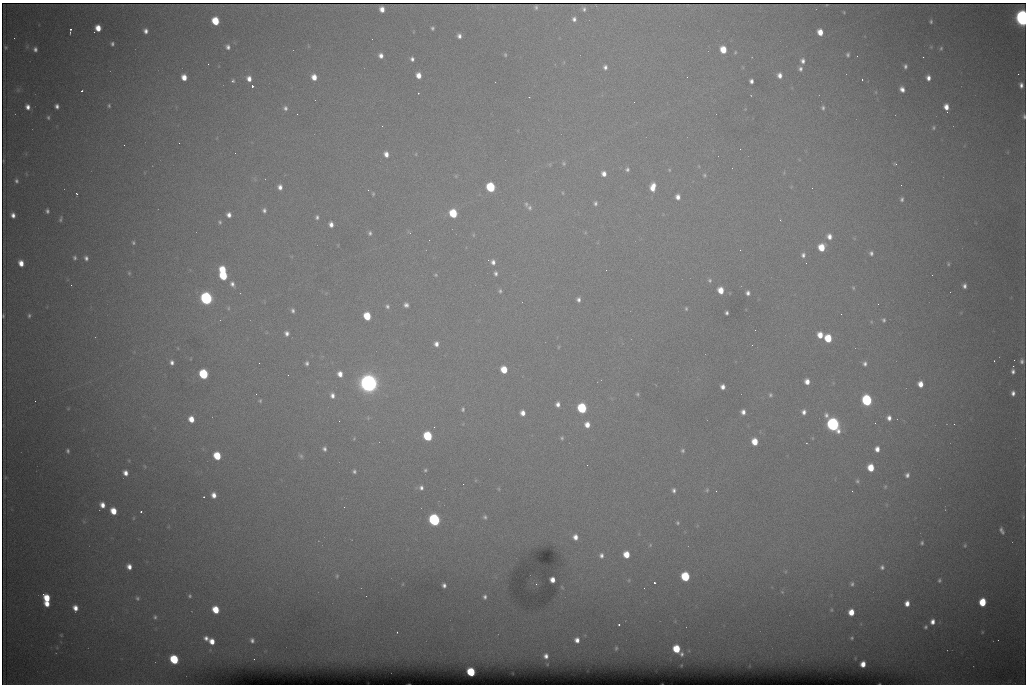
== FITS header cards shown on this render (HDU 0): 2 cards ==
NAXIS1  =                 1024 /fastest changing axis
NAXIS2  =                  682 /next to fastest changing axis

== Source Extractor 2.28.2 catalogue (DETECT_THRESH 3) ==
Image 1024 x 682 px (HDU 0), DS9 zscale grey, 1 PNG px = 1 image px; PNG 1028 x 686 px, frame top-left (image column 1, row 682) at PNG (2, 3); no overlay
Background 6570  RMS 54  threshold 163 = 3 sigma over >= 5 px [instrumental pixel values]
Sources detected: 268; all 268 listed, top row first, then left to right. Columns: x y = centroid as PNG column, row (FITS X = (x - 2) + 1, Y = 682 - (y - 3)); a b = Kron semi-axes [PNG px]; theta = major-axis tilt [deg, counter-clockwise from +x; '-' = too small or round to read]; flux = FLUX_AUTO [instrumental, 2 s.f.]
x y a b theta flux
536 7 4 3 - 3.8e+03
382 9 5 5 - 2.9e+04
584 9 4 3 - 8.0e+03
844 12 3 2 - 3.1e+03
1022 18 9 6 -81 1.8e+06
574 19 5 5 - 1.3e+04
215 21 6 5 - 1.3e+05
931 21 4 3 - 5.7e+03
98 28 6 5 - 5.0e+04
432 28 4 3 - 6.6e+03
70 30 6 3 80 8.4e+03
146 31 5 4 - 1.6e+04
820 32 6 5 - 4.6e+04
459 36 5 4 - 1.5e+04
112 44 4 3 - 8.0e+03
5 47 4 3 - 4.9e+03
228 47 5 5 - 1.2e+04
941 48 6 4 73 5.8e+03
35 49 5 4 - 1.2e+04
723 50 6 5 - 7.3e+04
735 52 5 4 - 3.8e+03
505 55 5 4 - 4.7e+03
848 55 5 4 - 7.4e+03
381 56 5 5 - 1.9e+04
857 56 2 2 - 1.5e+03
923 57 2 2 - 2.3e+03
412 59 5 4 - 1.1e+04
803 61 6 5 - 1.4e+04
208 64 3 2 - 3.2e+03
905 66 4 3 - 8.9e+03
605 67 6 5 - 1.3e+04
800 69 6 5 - 1.1e+04
1018 74 2 2 - 1.4e+04
418 75 5 5 - 3.4e+04
780 75 6 5 - 2.1e+04
184 77 5 5 - 3.9e+04
314 77 6 5 - 3.8e+04
928 78 5 4 - 2.0e+04
249 79 6 5 - 2.5e+04
862 79 3 2 - 4.9e+03
233 81 5 4 - 6.1e+03
751 81 4 4 - 1.3e+04
1021 85 5 4 - 1.6e+04
252 86 3 3 - 9.4e+04
902 89 5 5 - 2.0e+04
18 90 7 6 - 7.7e+03
82 91 3 2 - 7.1e+03
876 92 6 4 -89 3.6e+03
529 97 2 2 - 2.3e+03
57 106 5 4 - 1.3e+04
109 106 5 4 - 5.9e+03
28 107 6 5 - 2.1e+04
946 107 6 4 -80 3.2e+04
285 108 6 6 - 1.1e+04
823 108 5 4 - 7.5e+03
947 112 2 2 - 3.3e+03
1024 116 6 4 -82 7.1e+03
48 117 5 4 - 5.8e+03
382 126 2 2 - 1.8e+03
933 128 5 4 - 6.0e+03
179 143 2 2 - 3.6e+03
124 145 2 2 - 1.7e+03
740 149 3 2 - 2.8e+03
386 154 6 5 - 2.4e+04
416 154 5 3 - 3.2e+03
564 163 6 6 - 6.3e+03
895 164 5 4 - 4.2e+03
627 169 6 5 - 9.4e+03
669 170 5 4 - 3.8e+03
604 174 6 6 - 2.2e+04
704 175 5 5 - 5.7e+03
16 181 5 4 - 9.0e+03
901 185 2 2 - 1.6e+03
280 187 5 4 - 1.8e+04
491 187 6 5 - 3.0e+05
653 187 9 6 79 4.7e+04
812 188 2 2 - 3.4e+03
368 190 3 2 - 9.1e+03
563 193 5 3 - 3.8e+03
76 194 3 2 - 4.6e+03
373 194 5 4 - 4.5e+03
678 197 5 5 - 2.1e+04
902 199 5 4 - 8.5e+03
595 203 6 5 - 8.8e+03
526 204 7 6 - 8.6e+03
529 208 7 6 - 1.1e+04
264 210 5 5 - 1.0e+04
47 211 4 4 - 8.9e+03
453 213 6 5 - 1.7e+05
13 215 5 4 - 1.9e+04
229 215 5 4 - 1.8e+04
317 217 6 4 85 8.4e+03
61 219 7 4 71 6.7e+03
780 220 3 3 - 3.3e+03
220 222 5 4 - 5.2e+03
331 224 5 4 - 2.0e+04
409 232 7 3 -37 4.5e+03
370 233 6 5 - 8.5e+03
473 235 6 4 90 4.4e+03
829 236 7 6 - 2.5e+04
133 242 4 4 - 5.9e+03
821 247 6 5 - 8.4e+04
871 253 5 5 - 1.0e+04
803 255 7 6 - 1.4e+04
75 258 5 4 - 7.6e+03
86 258 6 5 - 1.3e+04
493 262 8 7 - 2.0e+04
21 263 6 5 - 3.6e+04
948 264 5 4 - 4.8e+03
223 270 6 5 - 1.1e+05
129 273 5 5 - 5.4e+03
496 273 6 5 - 1.0e+04
435 275 5 4 - 4.1e+03
223 276 6 5 - 1.8e+05
710 280 6 6 - 8.0e+03
232 284 7 5 -70 1.5e+04
71 285 2 2 - 7.3e+03
964 286 5 4 - 1.3e+04
853 288 6 4 -69 4.9e+03
721 290 6 5 - 5.5e+04
500 291 6 5 - 7.5e+03
748 293 5 4 - 1.3e+04
206 298 7 6 - 1.0e+06
578 299 4 4 - 1.2e+04
406 305 5 4 - 1.4e+04
387 306 6 5 - 9.3e+03
228 308 5 3 - 4.1e+03
686 309 5 4 - 4.8e+03
293 310 5 4 - 9.6e+03
727 313 4 3 - 8.3e+03
841 314 2 2 - 2.3e+03
29 315 5 4 - 6.5e+03
3 316 4 2 - 3.9e+03
367 316 6 5 - 1.2e+05
884 320 5 4 - 6.9e+03
755 330 2 2 - 1.6e+03
287 333 6 5 - 1.5e+04
820 335 6 5 - 4.6e+04
828 338 6 5 - 1.2e+05
436 344 6 5 - 1.9e+04
752 345 3 2 - 4.4e+03
558 347 5 3 - 3.2e+03
1014 360 2 2 - 2.1e+03
994 361 2 2 - 2.6e+03
1022 361 7 5 88 1.1e+04
172 362 5 4 - 1.3e+04
259 363 2 2 - 1.7e+03
307 363 6 5 - 9.7e+03
865 364 6 5 - 1.1e+04
1013 366 2 2 - 2.2e+04
504 370 6 5 - 8.1e+04
1013 371 5 4 - 1.2e+04
203 374 6 5 - 3.4e+05
340 374 6 5 - 3.1e+04
288 375 2 2 - 1.5e+03
807 382 6 5 - 3.0e+04
369 383 10 9 - 2.5e+06
920 384 5 5 - 3.6e+04
723 387 5 4 - 1.9e+04
1013 393 6 4 -87 1.6e+04
256 394 2 2 - 1.7e+03
637 394 5 4 - 5.4e+03
332 395 8 7 - 2.2e+04
770 395 6 6 - 8.0e+03
867 400 7 6 - 5.1e+05
35 401 2 2 - 1.4e+03
260 401 5 4 - 5.3e+03
558 404 5 4 - 1.7e+04
582 408 6 5 - 3.4e+05
463 409 5 4 - 6.4e+03
743 412 5 4 - 1.8e+04
804 412 7 5 87 1.8e+04
523 413 5 4 - 2.5e+04
889 418 6 5 - 1.8e+04
191 419 6 5 - 4.5e+04
875 423 2 2 - 2.0e+03
833 424 8 6 -61 1.1e+06
954 424 2 2 - 9.4e+03
587 425 6 5 - 3.3e+04
428 436 6 5 - 2.8e+05
354 438 5 4 - 4.1e+03
562 438 5 4 - 6.0e+03
755 442 6 5 - 6.6e+04
806 443 3 2 - 1.9e+03
324 449 6 5 - 1.1e+04
877 449 6 5 - 2.5e+04
683 450 5 5 - 6.7e+03
68 451 5 4 - 7.3e+03
217 456 6 5 - 1.3e+05
301 456 8 6 -61 8.3e+03
587 465 2 2 - 3.3e+03
144 466 6 3 -69 3.6e+03
871 468 6 5 - 8.4e+04
425 470 4 4 - 5.3e+03
354 471 4 4 - 8.1e+03
125 473 6 5 - 2.5e+04
907 475 6 5 - 1.3e+04
5 477 3 2 - 3.1e+03
857 481 7 5 -89 7.6e+03
885 487 7 5 64 5.8e+03
421 488 6 5 - 1.2e+04
499 489 5 3 - 3.7e+03
674 490 5 4 - 1.0e+04
707 490 6 5 - 6.0e+03
716 491 2 2 - 2.3e+03
852 491 2 2 - 2.0e+03
214 495 6 5 - 2.8e+04
204 497 3 2 - 5.8e+03
102 505 6 5 - 2.9e+04
344 507 3 2 - 4.2e+03
113 511 6 5 - 6.7e+04
141 512 3 2 - 7.5e+03
485 517 6 5 - 7.4e+03
133 518 6 3 88 4.1e+03
434 520 7 6 - 8.2e+05
677 523 4 4 - 5.5e+03
1002 530 7 4 -65 1.2e+04
575 537 5 5 - 2.5e+04
922 543 5 4 - 6.7e+03
650 545 6 3 47 4.1e+03
965 545 5 4 - 4.5e+03
626 554 6 5 - 6.3e+04
601 555 6 5 - 1.4e+04
129 567 5 5 - 2.6e+04
882 567 7 6 - 1.2e+04
337 576 6 4 69 5.4e+03
685 576 6 5 - 2.5e+05
552 580 5 4 - 2.9e+04
629 580 5 3 - 4.0e+03
939 580 5 4 - 6.4e+03
654 583 3 3 - 9.6e+04
403 584 5 3 - 3.4e+03
852 584 6 5 - 8.0e+03
444 585 6 5 - 1.4e+04
562 587 6 3 -53 3.3e+03
782 592 5 3 - 3.3e+03
43 594 3 2 - 1.1e+04
190 596 4 4 - 5.6e+03
485 597 7 6 - 1.4e+04
47 598 6 5 - 8.2e+04
137 598 6 5 - 7.4e+03
982 602 6 5 - 1.3e+05
907 603 5 4 - 2.8e+04
47 604 5 5 - 3.9e+04
75 608 6 5 - 3.0e+04
216 610 6 5 - 9.1e+04
831 610 5 3 - 3.8e+03
851 612 6 5 - 5.3e+04
155 617 6 5 - 7.5e+03
932 622 6 5 - 2.3e+04
619 625 3 2 - 6.1e+03
925 627 5 5 - 7.0e+03
397 632 2 2 - 2.3e+03
982 632 4 4 - 3.8e+03
61 635 4 4 - 3.4e+03
206 638 5 4 - 1.4e+04
852 638 3 3 - 4.1e+03
252 640 4 4 - 1.0e+04
577 640 7 6 - 2.5e+04
212 641 5 5 - 3.7e+04
616 648 6 4 80 6.6e+03
676 649 6 5 - 1.3e+05
682 654 6 5 - 9.9e+03
546 656 6 5 - 1.8e+04
174 659 6 5 - 2.4e+05
254 659 2 2 - 4.6e+03
863 664 5 4 - 3.5e+04
471 672 6 5 - 2.1e+05
At the frame edge (FLAGS 8, measured only in part): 2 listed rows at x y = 1022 18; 1024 116

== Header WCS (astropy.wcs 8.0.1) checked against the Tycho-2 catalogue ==
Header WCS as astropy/WCSLIB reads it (CRVAL/CRPIX/CD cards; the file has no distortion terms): RA---TAN/DEC--TAN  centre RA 07:06:07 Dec +31:10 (106.53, +31.16 deg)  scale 1.44 arcsec/px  FOV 24.5' x 16.3'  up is -93 deg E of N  parity flipped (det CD > 0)
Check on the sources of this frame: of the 60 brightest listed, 7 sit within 2.2 arcsec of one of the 15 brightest Tycho-2 stars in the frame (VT <= 12.35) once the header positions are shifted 0.54 arcsec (0.49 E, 0.22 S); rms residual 0.93 arcsec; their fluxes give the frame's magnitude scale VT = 25.62 - 2.5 log10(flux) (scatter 0.43 mag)
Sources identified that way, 7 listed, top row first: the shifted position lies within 2.2 arcsec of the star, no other Tycho-2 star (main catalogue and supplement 1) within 4.4 arcsec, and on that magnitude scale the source's flux lands within +1.5 / -3 mag of the star's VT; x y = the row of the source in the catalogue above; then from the Tycho-2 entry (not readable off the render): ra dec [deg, ICRS J2000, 3 dp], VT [Tycho-2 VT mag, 2 dp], TYC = Tycho-2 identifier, HIP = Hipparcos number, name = IAU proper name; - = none
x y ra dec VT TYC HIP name
491 187 106.458 +31.151 12.35 2438-728-1 - -
369 383 106.552 +31.106 9.20 2438-180-1 - -
867 400 106.550 +31.305 11.61 2438-184-1 - -
582 408 106.559 +31.192 11.79 2438-1039-1 - -
833 424 106.562 +31.292 10.01 2438-106-1 - -
434 520 106.614 +31.135 11.36 2438-550-1 - -
471 672 106.684 +31.152 11.76 2438-931-1 - -